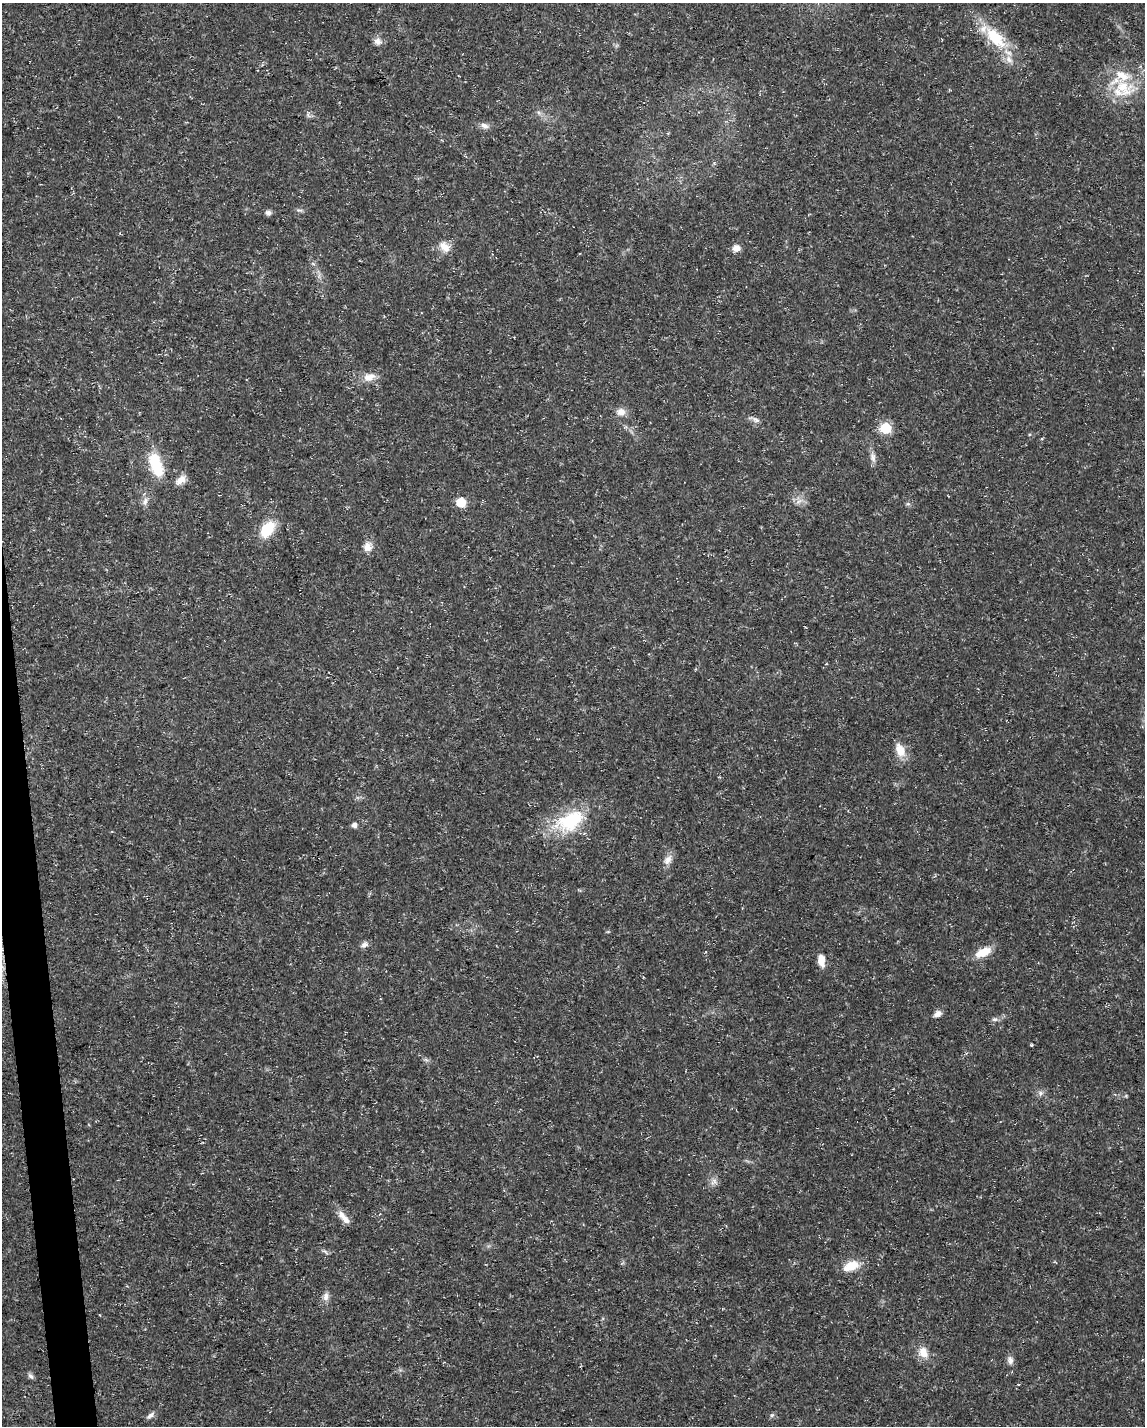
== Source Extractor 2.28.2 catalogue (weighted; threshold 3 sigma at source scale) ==
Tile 7 of 4 x 3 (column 3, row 2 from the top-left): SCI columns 2288-3430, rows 1477-2900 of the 4574 x 4333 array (HDU 1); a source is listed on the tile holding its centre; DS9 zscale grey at full resolution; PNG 1147 x 1428 px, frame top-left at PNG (2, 3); no overlay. Shown black and unused: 2% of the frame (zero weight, under 3 of 5 exposures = <1% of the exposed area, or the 3 px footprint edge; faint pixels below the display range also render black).
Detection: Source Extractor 2.28.2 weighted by HDU 2 'WHT'; one run over the whole footprint, this tile lists its part. Background 0.0165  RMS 0.0022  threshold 0.01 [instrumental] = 3 sigma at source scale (4.5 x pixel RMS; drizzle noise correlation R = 1.50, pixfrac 1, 0.0396/0.0396 arcsec/px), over >= 5 px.
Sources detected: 48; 4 inside a brighter listed object's ellipse — not listed separately; the other 44 listed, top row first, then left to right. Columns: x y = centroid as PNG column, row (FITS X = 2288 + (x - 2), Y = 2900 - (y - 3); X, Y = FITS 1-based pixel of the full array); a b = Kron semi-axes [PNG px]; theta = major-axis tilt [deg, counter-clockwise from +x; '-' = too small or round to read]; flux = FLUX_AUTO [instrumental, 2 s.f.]
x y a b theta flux
995 38 34 17 -47 9.8
377 41 9 8 - 1.3
1122 87 29 18 -20 8.4
484 126 12 8 -23 1.1
299 210 10 4 -11 0.49
268 213 8 6 -12 0.75
445 247 17 11 -46 2.3
736 248 8 7 - 1.6
313 264 6 4 -20 0.33
369 377 17 11 13 2.4
621 412 10 9 - 1.8
755 420 12 6 -27 0.82
885 428 6 6 - 17
873 457 12 8 -81 1.2
156 465 30 14 -70 8.1
180 480 15 8 43 1.8
799 501 10 5 44 0.91
145 502 12 7 73 1.1
461 502 6 6 - 11
908 504 6 4 -17 0.35
267 529 18 11 53 7.3
367 547 13 10 -80 1.8
900 750 18 11 -68 3.2
570 821 43 23 26 14
354 825 7 7 - 0.68
668 860 15 10 55 1.6
364 945 11 7 32 0.85
983 952 21 10 26 3.5
821 960 14 8 -82 2.2
937 1014 10 6 26 1.1
995 1019 9 4 0 0.55
1031 1045 3 3 - 0.31
426 1060 7 4 -19 0.43
1040 1093 7 7 - 0.75
714 1181 11 9 78 1.1
345 1219 17 8 -41 1.7
325 1251 10 4 -40 0.47
851 1266 21 11 23 3.8
326 1296 12 7 83 1.2
923 1353 16 12 -60 2.6
1010 1360 11 8 -80 1
31 1376 10 5 -51 0.6
150 1415 11 5 43 0.8
772 1415 7 4 44 0.39